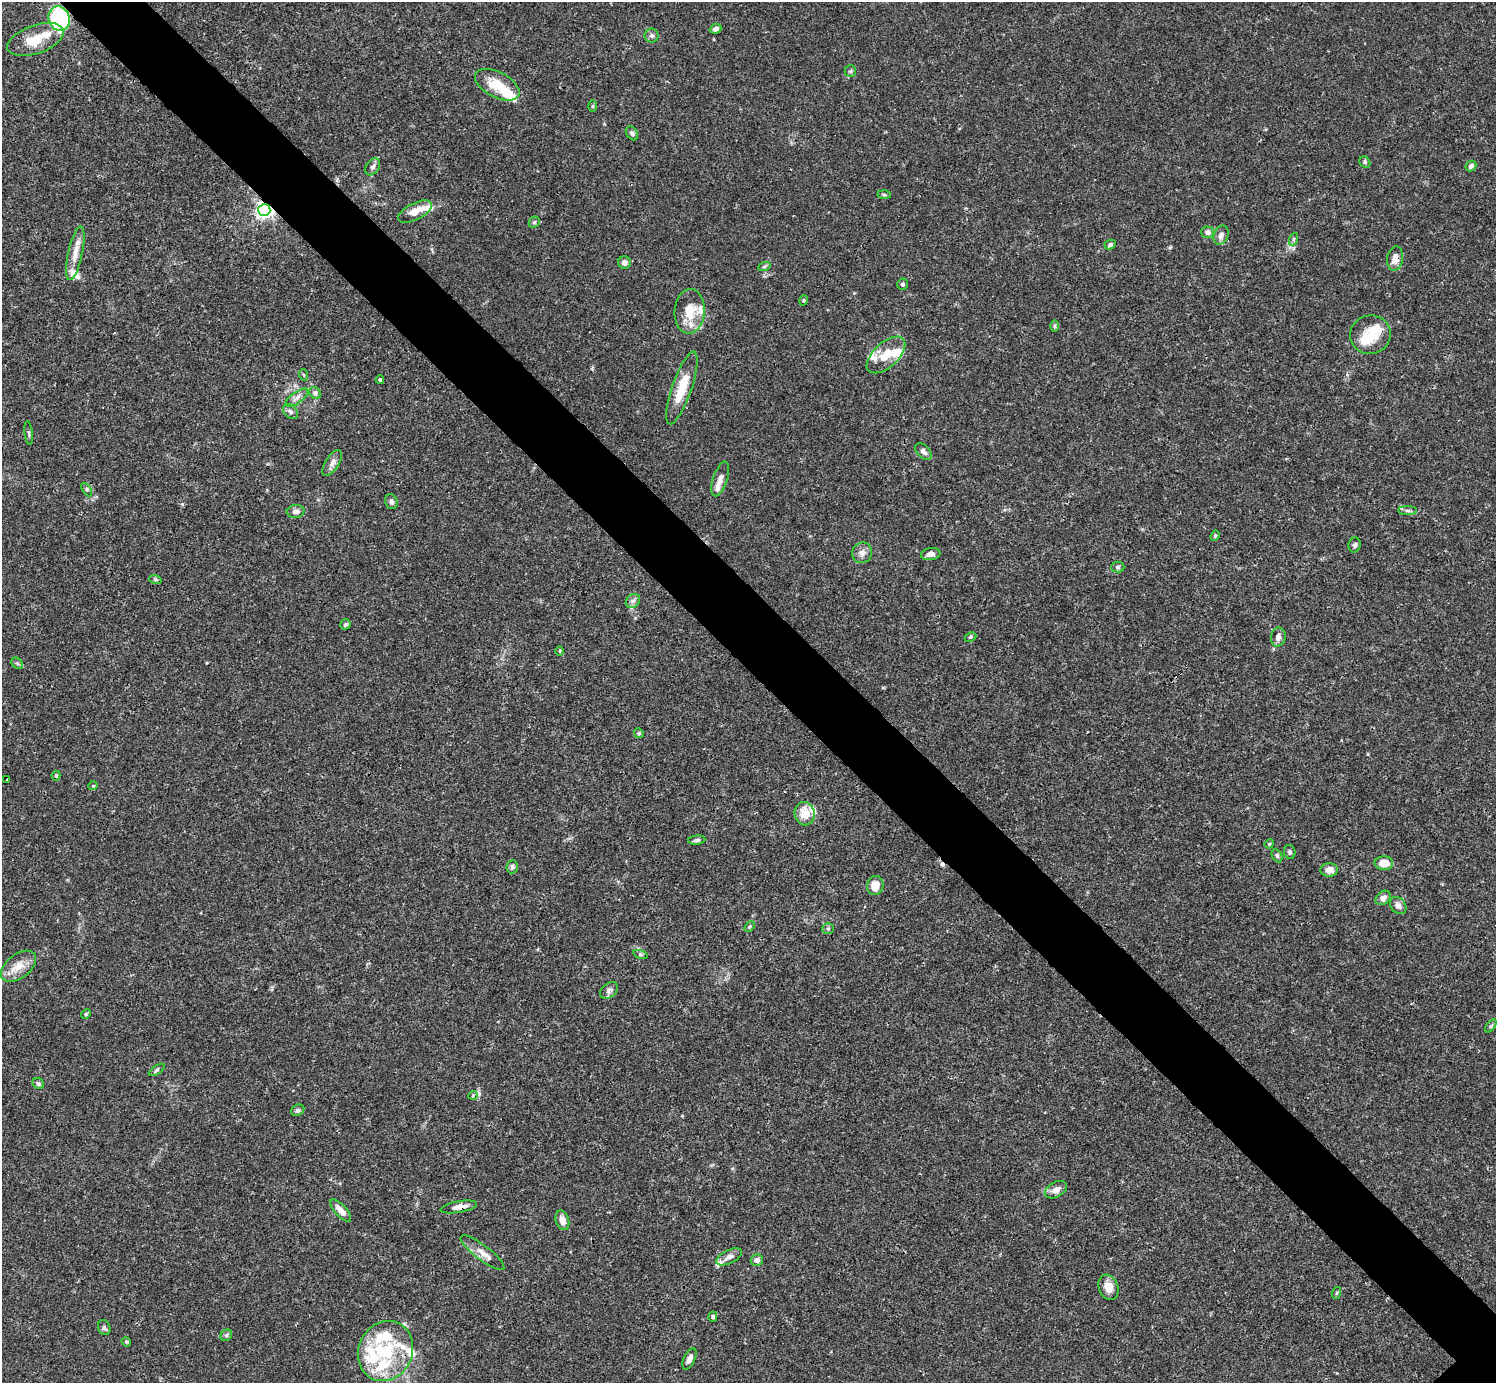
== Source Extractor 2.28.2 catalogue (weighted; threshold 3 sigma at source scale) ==
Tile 11 of 4 x 4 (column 3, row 3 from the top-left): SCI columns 2991-4484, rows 1539-2919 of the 5982 x 5981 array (HDU 1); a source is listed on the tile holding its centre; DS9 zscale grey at full resolution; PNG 1498 x 1385 px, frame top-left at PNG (2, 2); each listed source drawn as its Kron ellipse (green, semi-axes under 4 px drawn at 4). Shown black and unused: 6% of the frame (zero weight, under 3 of 4 exposures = <1% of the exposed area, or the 3 px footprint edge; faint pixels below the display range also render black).
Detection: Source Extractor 2.28.2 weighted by HDU 2 'WHT'; one run over the whole footprint, this tile lists its part. Background 0.0165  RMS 0.0022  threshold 0.00975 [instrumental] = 3 sigma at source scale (4.5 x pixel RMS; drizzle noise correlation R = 1.50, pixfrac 1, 0.05/0.05 arcsec/px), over >= 5 px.
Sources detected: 120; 1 cosmic-ray / hot-pixel residue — neither listed nor drawn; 23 inside a brighter listed object's ellipse — not listed separately; the other 96 listed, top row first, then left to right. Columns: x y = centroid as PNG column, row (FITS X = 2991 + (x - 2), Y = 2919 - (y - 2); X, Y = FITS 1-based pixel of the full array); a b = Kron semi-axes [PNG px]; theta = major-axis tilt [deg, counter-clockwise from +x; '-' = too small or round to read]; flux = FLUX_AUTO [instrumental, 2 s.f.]
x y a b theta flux
59 19 12 10 -71 28
716 29 6 4 22 0.87
652 35 7 7 - 0.63
36 39 29 14 19 5.5
850 71 6 5 - 0.4
497 85 24 12 -27 5
593 106 6 4 89 0.26
632 133 7 5 -55 0.53
1365 162 6 5 - 0.35
1471 166 6 5 - 0.61
373 167 9 6 56 0.69
884 195 6 4 -2 0.27
264 210 6 6 - 83
415 211 18 8 27 2.5
534 222 6 5 - 0.34
1207 232 6 5 - 0.98
1221 235 10 7 67 1
1294 239 6 4 71 0.36
1110 244 6 4 28 0.6
75 253 27 7 78 2.5
1395 259 12 8 80 1.8
624 262 6 6 - 0.94
764 267 6 4 20 0.35
903 284 5 5 - 0.46
804 300 5 3 - 0.27
690 311 22 15 86 4.7
1055 326 6 4 -90 0.31
1370 335 20 19 - 4.4
886 355 23 12 42 4.4
304 375 6 3 -69 0.27
380 380 4 3 - 0.27
682 388 38 10 71 5.9
315 393 6 5 - 0.41
297 398 13 5 36 1
290 411 9 6 -45 0.57
29 433 12 3 -82 0.37
923 452 10 6 -45 0.74
332 463 15 6 57 1.1
720 479 18 7 71 1.4
87 490 7 4 -59 0.39
391 502 7 6 - 0.62
296 511 9 6 4 0.93
1408 511 9 4 0 0.5
1215 536 5 4 - 0.29
1355 545 7 6 - 0.55
862 553 10 9 - 1.2
931 554 10 6 9 1.1
1118 567 6 5 - 0.45
155 579 6 4 -18 0.33
633 601 8 6 43 0.69
345 624 5 5 - 0.48
970 637 6 4 27 0.32
1278 637 9 7 80 0.96
560 651 5 3 - 0.19
17 663 6 5 - 0.35
639 733 5 4 - 0.28
56 776 5 4 - 0.32
7 779 3 3 - 0.32
93 786 5 4 - 0.21
805 814 12 10 -79 3.3
697 840 9 4 5 0.64
1269 844 5 3 - 0.22
1290 852 7 5 -79 0.45
1277 855 7 4 -63 0.38
1384 863 9 7 -1 2.5
512 867 7 5 84 0.54
1329 870 9 6 2 1.9
875 886 10 8 76 2.8
1383 898 8 6 40 1.1
1398 906 9 7 -48 0.87
750 927 6 4 56 0.3
828 929 6 5 - 0.36
640 954 7 3 -19 0.31
19 966 20 12 38 3
609 990 10 7 38 0.75
86 1014 5 4 - 0.27
1491 1026 7 4 53 0.32
157 1070 9 3 34 0.34
38 1084 6 5 - 0.52
473 1095 5 3 - 0.2
298 1110 7 5 27 0.46
1056 1190 12 7 29 1.5
459 1207 18 5 10 1.6
341 1210 14 5 -47 1.8
562 1220 10 6 -73 1.7
482 1253 27 7 -37 2.1
729 1257 14 6 27 1.3
757 1260 6 6 - 1
1108 1287 13 9 -69 2.3
1336 1293 6 4 70 0.26
713 1317 5 4 - 0.48
104 1328 8 6 -69 0.5
226 1335 6 5 - 0.41
126 1342 5 4 - 0.29
385 1351 31 27 62 13
689 1359 11 5 65 1.1
Overlapping masked pixels (flux is a lower limit): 5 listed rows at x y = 59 19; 264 210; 1395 259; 459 1207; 385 1351